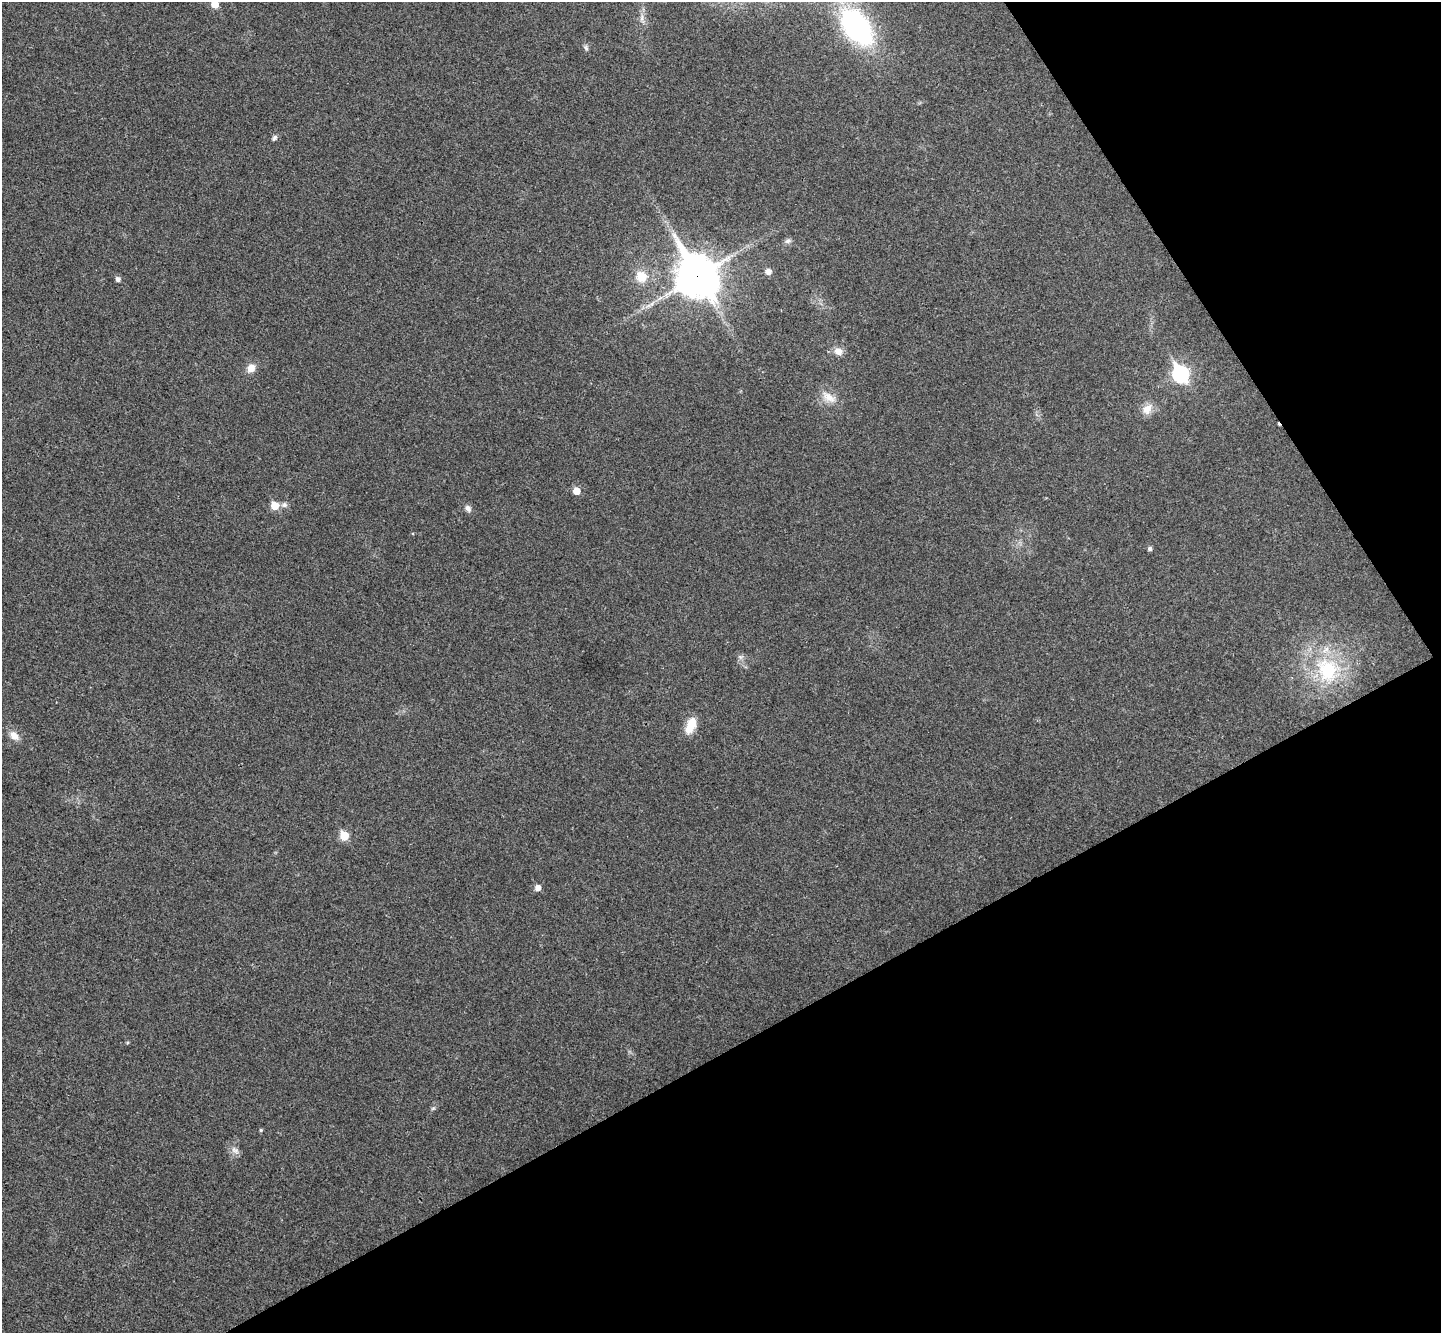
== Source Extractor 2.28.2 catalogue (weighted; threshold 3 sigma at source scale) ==
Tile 12 of 4 x 4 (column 4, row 3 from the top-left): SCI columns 4369-5807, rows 1520-2850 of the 5862 x 5834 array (HDU 1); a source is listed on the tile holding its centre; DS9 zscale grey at full resolution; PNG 1443 x 1335 px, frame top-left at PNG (2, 2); no overlay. Shown black and unused: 29% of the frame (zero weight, under 3 of 4 exposures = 6% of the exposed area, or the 3 px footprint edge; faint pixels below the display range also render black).
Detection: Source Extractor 2.28.2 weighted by HDU 2 'WHT'; one run over the whole footprint, this tile lists its part. Background 0.0267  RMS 0.0059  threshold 0.0266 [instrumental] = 3 sigma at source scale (4.5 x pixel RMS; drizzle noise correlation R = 1.50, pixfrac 1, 0.05/0.05 arcsec/px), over >= 5 px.
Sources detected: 29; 1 cosmic-ray / hot-pixel residue — not listed; the other 28 listed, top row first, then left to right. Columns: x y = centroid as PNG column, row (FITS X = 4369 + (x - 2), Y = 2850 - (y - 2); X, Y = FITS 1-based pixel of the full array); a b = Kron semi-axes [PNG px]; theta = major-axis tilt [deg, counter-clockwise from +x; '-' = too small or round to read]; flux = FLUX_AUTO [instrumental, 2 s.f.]
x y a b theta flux
215 4 5 5 - 9.5
857 27 34 20 -53 110
586 48 8 5 -60 1.3
274 138 8 5 58 1.3
788 241 8 7 - 1.7
768 271 6 5 - 3.7
697 276 17 13 -59 1500
641 277 13 13 - 11
118 279 5 5 - 2.1
838 351 11 9 -12 4.2
251 368 10 9 - 5
1180 374 8 7 - 130
828 397 22 12 -32 7.6
1147 409 15 11 59 6
576 491 5 5 - 8.2
284 505 8 7 - 1.8
275 506 6 6 - 12
468 508 9 7 -61 2.3
1150 549 5 5 - 1.6
740 657 7 5 -45 1.4
1327 670 39 32 -70 46
691 725 20 10 67 11
14 736 12 8 -51 5
344 836 6 5 - 19
538 888 5 5 - 4
433 1108 6 4 19 0.81
261 1130 4 4 - 0.73
234 1150 10 7 -43 2.9
Overlapping masked pixels (flux is a lower limit): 1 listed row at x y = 697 276
Isophote crosses this tile's border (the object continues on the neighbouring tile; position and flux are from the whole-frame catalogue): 2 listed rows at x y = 215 4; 857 27